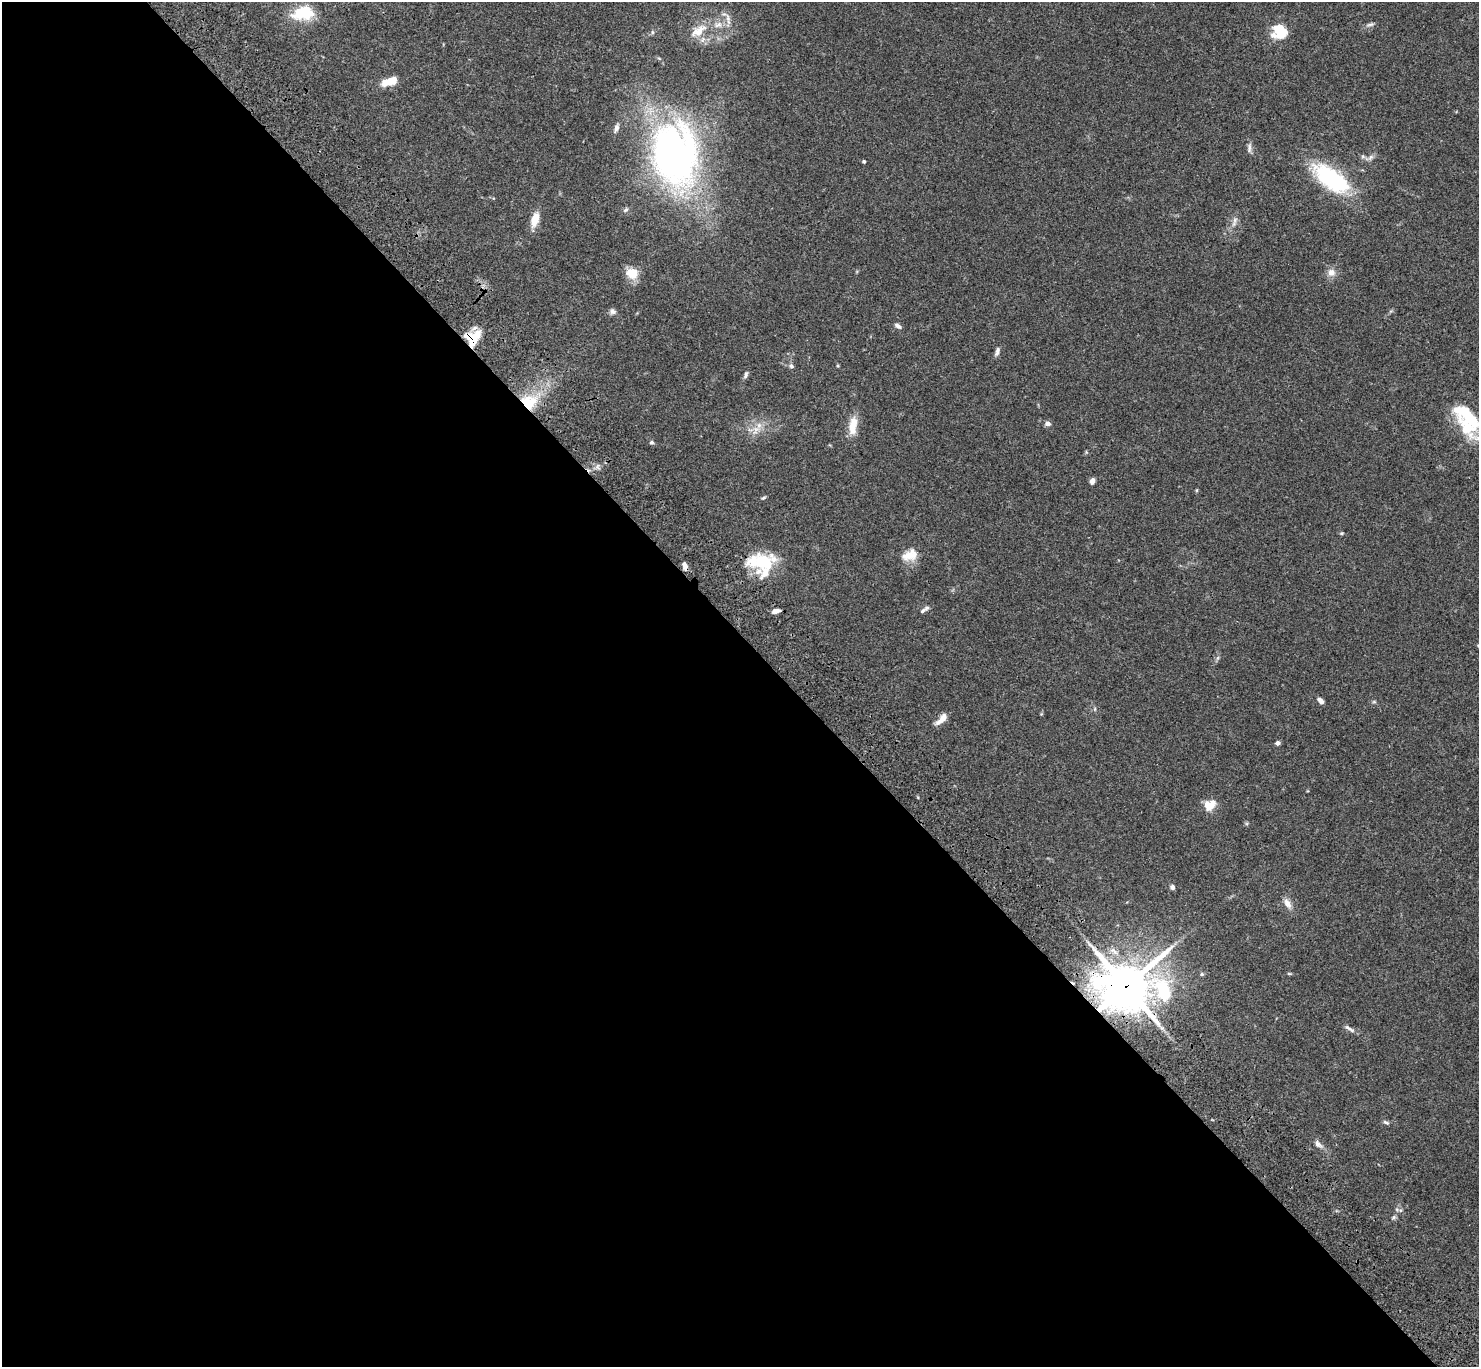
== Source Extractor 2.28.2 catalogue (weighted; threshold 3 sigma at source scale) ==
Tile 9 of 4 x 4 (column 1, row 3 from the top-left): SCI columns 103-1579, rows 1750-3114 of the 6108 x 6088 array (HDU 1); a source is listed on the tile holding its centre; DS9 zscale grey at full resolution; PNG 1481 x 1369 px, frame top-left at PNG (2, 2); no overlay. Shown black and unused: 53% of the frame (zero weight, under 3 of 4 exposures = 6% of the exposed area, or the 3 px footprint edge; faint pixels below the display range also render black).
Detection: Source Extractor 2.28.2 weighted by HDU 2 'WHT'; one run over the whole footprint, this tile lists its part. Background 0.0604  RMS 0.0053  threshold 0.0237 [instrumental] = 3 sigma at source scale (4.5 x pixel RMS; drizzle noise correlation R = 1.50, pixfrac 1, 0.05/0.05 arcsec/px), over >= 5 px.
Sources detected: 66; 2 inside a brighter object's white glare — not listed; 7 inside a brighter listed object's ellipse — not listed separately; the other 57 listed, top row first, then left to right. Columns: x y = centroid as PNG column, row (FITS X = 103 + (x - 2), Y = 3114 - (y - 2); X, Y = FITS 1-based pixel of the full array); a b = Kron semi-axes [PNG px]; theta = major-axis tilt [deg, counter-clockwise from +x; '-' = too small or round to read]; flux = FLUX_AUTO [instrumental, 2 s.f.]
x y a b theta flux
303 13 25 15 7 19
728 18 13 5 -77 2.4
1370 24 13 5 11 1.3
698 31 25 12 34 8.4
1280 31 18 14 -60 12
652 32 6 4 -89 0.72
392 80 17 8 25 8.1
616 128 11 5 72 2.1
1249 148 14 5 85 1.9
674 153 63 44 -81 230
1363 156 6 5 - 1
1371 157 9 6 49 1.6
864 161 3 3 - 0.94
1331 179 44 19 -37 49
626 210 7 5 41 1.1
535 219 17 8 73 7
1235 220 10 6 77 2
1331 272 11 10 - 3.6
632 273 11 9 -20 10
613 311 9 7 -13 1.6
898 326 9 5 -28 1.6
473 339 21 8 60 11
997 351 12 5 71 1.7
791 366 7 6 - 1.2
838 366 4 4 - 0.54
746 375 11 5 70 1.3
529 402 19 17 9 18
1470 419 40 23 -69 34
1048 423 6 5 - 2.1
852 427 20 11 -86 6.7
755 430 15 8 68 4.5
651 442 5 5 - 1
598 467 8 4 90 1.2
1092 481 7 5 63 2.1
763 498 8 4 35 0.7
1342 533 5 4 - 0.62
909 555 19 14 16 7.1
762 562 30 22 16 18
685 566 11 5 -75 2.6
776 611 9 5 15 2.3
922 611 12 5 37 1.5
1321 701 7 4 -48 2.4
1374 702 6 4 0 0.66
1095 709 6 4 -72 0.65
942 719 16 7 46 4.3
1278 743 5 5 - 1.5
1210 805 14 11 36 6.9
1172 887 6 5 - 1.5
1287 903 13 7 -60 3.6
1202 974 5 4 - 0.74
1289 974 6 4 -2 0.56
1126 986 20 16 4 1900
1349 1029 17 4 -32 1.9
1386 1122 9 4 -18 1
1318 1144 13 7 -40 2.4
1400 1210 7 4 -18 0.97
1393 1217 7 5 54 0.97
Overlapping masked pixels (flux is a lower limit): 4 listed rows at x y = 473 339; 529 402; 685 566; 1126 986
Isophote crosses this tile's border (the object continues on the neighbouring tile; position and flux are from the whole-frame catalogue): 1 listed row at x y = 1470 419